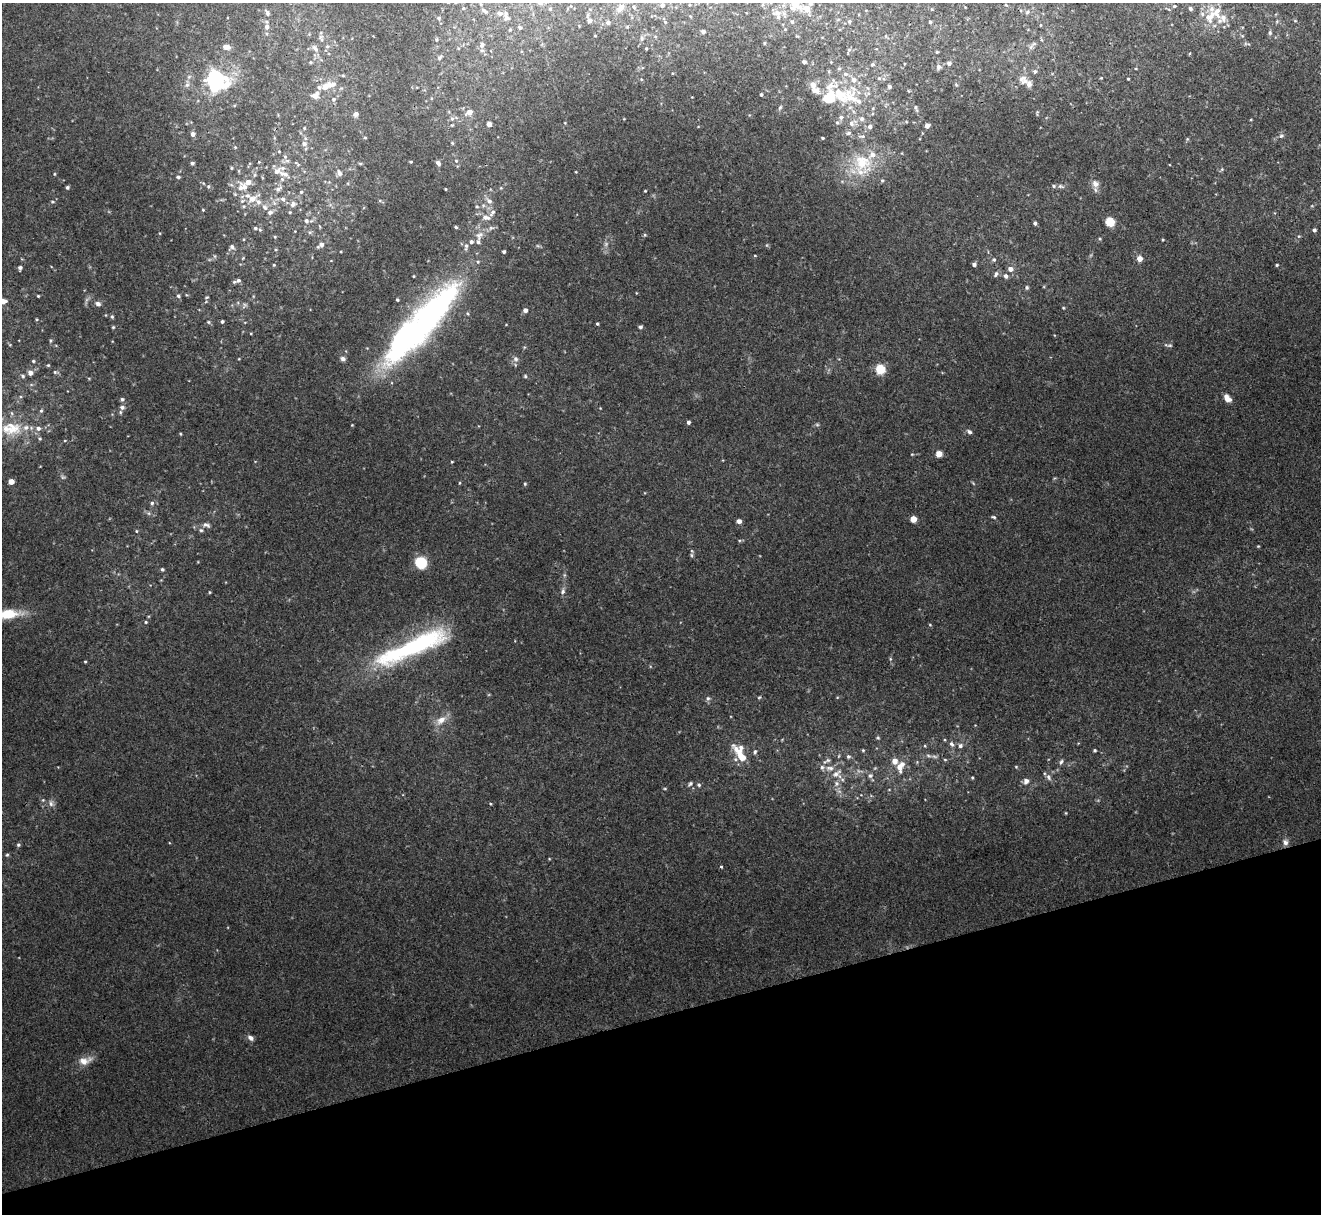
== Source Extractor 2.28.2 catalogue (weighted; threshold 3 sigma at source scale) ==
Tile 14 of 4 x 4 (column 2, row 4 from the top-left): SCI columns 1320-2638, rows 145-1356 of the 5276 x 5261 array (HDU 1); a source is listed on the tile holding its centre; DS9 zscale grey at full resolution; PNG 1323 x 1216 px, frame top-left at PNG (2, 3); no overlay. Shown black and unused: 16% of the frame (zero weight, under 3 of 4 exposures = <1% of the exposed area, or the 3 px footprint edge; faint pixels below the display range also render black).
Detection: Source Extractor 2.28.2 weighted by HDU 2 'WHT'; one run over the whole footprint, this tile lists its part. Background 0.0572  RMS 0.0054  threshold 0.0245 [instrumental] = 3 sigma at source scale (4.5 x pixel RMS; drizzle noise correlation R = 1.50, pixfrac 1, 0.05/0.05 arcsec/px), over >= 5 px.
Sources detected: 293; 1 too faint to see at this stretch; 2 inside a brighter object's white glare — not listed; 43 inside a brighter listed object's ellipse — not listed separately; the other 247 listed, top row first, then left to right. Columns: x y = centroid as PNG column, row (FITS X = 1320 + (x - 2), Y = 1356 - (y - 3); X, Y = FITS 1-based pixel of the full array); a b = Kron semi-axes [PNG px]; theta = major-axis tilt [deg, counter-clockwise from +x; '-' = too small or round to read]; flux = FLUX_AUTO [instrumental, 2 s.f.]
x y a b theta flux
795 4 21 15 -60 15
662 5 5 5 - 1.2
1174 6 4 4 - 0.66
463 8 5 5 - 0.73
620 8 12 7 46 2.8
550 9 5 4 - 0.84
1190 9 4 3 - 1.4
485 11 12 5 -33 1.9
267 13 8 6 -71 1.4
505 13 10 7 82 2.4
777 13 13 8 1 4.1
1210 16 22 13 54 9.5
439 18 6 5 - 1.3
590 20 6 5 - 1.5
849 21 6 5 - 1
665 22 4 3 - 0.45
792 22 5 4 - 0.85
930 22 4 4 - 0.76
608 23 5 4 - 1.5
267 27 7 6 - 2.1
520 27 5 4 - 1.2
627 27 5 3 - 0.52
785 29 4 4 - 0.5
510 30 5 4 - 0.64
703 31 4 3 - 1.6
1270 33 6 4 72 0.92
886 36 5 3 - 0.65
321 38 10 6 -76 1.8
642 38 6 5 - 0.99
436 39 6 3 82 0.72
764 43 4 3 - 0.5
1034 44 8 4 38 1.1
482 45 8 7 - 2.4
327 46 6 5 - 1.2
226 47 7 5 -2 3.8
315 48 10 6 -48 2.4
646 48 3 3 - 0.54
849 50 6 5 - 0.89
937 52 4 3 - 0.53
439 58 7 6 - 1.4
310 62 5 3 - 0.52
804 62 4 3 - 1.4
949 63 5 5 - 1.8
872 64 5 4 - 0.81
938 67 7 6 - 1.8
1035 71 5 5 - 1.1
845 74 7 5 -20 1.2
879 78 4 4 - 0.52
641 79 4 3 - 0.49
1023 79 13 11 -45 4
1128 79 3 2 - 0.5
854 80 6 6 - 2.4
215 81 23 21 -70 47
187 85 7 6 - 1.4
956 85 6 3 -20 0.63
327 86 18 7 18 7.8
889 87 4 3 - 1.1
816 90 13 10 -19 3.8
761 94 4 3 - 0.69
315 95 9 7 30 4.8
841 95 40 14 -46 17
333 99 6 6 - 1.4
780 107 8 4 54 0.81
916 108 8 4 -67 1.2
469 112 7 5 29 4.6
356 114 5 5 - 2.1
841 117 5 5 - 1.2
452 119 7 4 0 1.1
837 122 5 4 - 0.68
851 123 7 6 - 1.8
489 124 4 4 - 3.4
452 125 4 3 - 0.54
927 126 4 4 - 3.1
870 127 5 5 - 1.6
304 128 4 4 - 0.56
848 133 7 5 17 1.1
193 134 4 4 - 2.5
1281 136 7 6 - 1.3
365 137 5 3 - 0.57
822 138 3 2 - 0.63
452 143 5 4 - 0.59
304 144 7 6 - 2.2
279 152 4 3 - 0.44
285 157 5 5 - 1.1
456 161 5 4 - 0.63
411 162 3 2 - 0.55
862 162 31 23 -57 24
192 163 4 3 - 1.1
360 163 6 4 -1 0.64
438 163 6 4 -54 1.9
297 164 10 4 -41 1.2
231 168 5 3 - 0.53
1222 169 6 4 47 0.75
277 171 12 9 37 3.7
339 173 9 6 -73 2.1
54 174 5 3 - 0.5
178 177 5 4 - 1
1095 184 10 8 -45 3
208 186 6 5 - 0.79
1061 186 9 5 -10 1.4
67 187 4 4 - 1.1
243 187 16 14 2 7.7
278 189 8 6 33 2.1
445 189 3 2 - 0.41
645 191 3 3 - 0.48
301 192 5 5 - 0.93
252 199 11 8 23 5.2
283 199 7 6 - 1.7
52 201 5 3 - 0.52
380 201 5 3 - 0.57
489 201 8 6 -39 2.5
293 204 9 6 64 2.5
265 207 8 7 - 2.2
477 207 5 3 - 0.56
203 210 4 3 - 0.52
492 213 11 5 52 1.7
486 217 11 6 -16 3.2
306 221 6 6 - 1.8
1110 222 8 7 - 8.4
1035 223 4 4 - 1.1
456 227 4 4 - 0.79
255 228 6 5 - 1.4
1314 230 4 4 - 1.2
310 232 6 5 - 1
479 235 14 10 52 4.6
1299 236 5 3 - 0.6
275 237 5 4 - 0.68
1100 239 4 3 - 0.58
321 245 8 5 35 2.7
466 246 10 5 81 1.7
232 247 7 7 - 2
504 252 3 3 - 1.1
215 256 6 4 -89 0.78
755 256 4 3 - 0.41
1139 259 5 5 - 5
994 260 5 5 - 0.95
974 264 4 4 - 1.5
274 265 5 4 - 0.63
1277 265 3 3 - 0.62
20 268 5 4 - 1.5
1010 269 6 6 - 2.9
996 274 8 5 61 1.3
414 276 3 2 - 0.53
1006 276 6 5 - 1.7
238 280 6 5 - 1.3
1027 287 5 5 - 1
38 296 4 3 - 0.51
178 296 5 5 - 0.94
207 297 5 3 - 0.59
397 300 4 3 - 0.71
3 301 6 4 7 4.6
98 304 8 6 -16 1.8
244 305 9 5 60 1.4
1063 308 4 3 - 0.46
525 310 4 4 - 2.4
112 317 5 4 - 0.83
36 319 4 4 - 0.54
222 321 4 4 - 0.97
208 322 5 4 - 0.8
597 324 3 3 - 0.73
113 327 5 4 - 0.61
640 327 5 4 - 0.96
50 341 6 3 -83 0.73
401 343 58 30 50 100
1170 345 8 4 0 0.89
239 359 3 2 - 0.39
343 359 6 6 - 1.6
516 359 8 7 - 2
33 361 4 4 - 0.73
48 365 4 4 - 0.61
880 369 6 6 - 18
55 372 6 5 - 0.92
30 373 5 5 - 3
23 376 6 5 - 0.99
525 376 5 4 - 0.82
1227 398 10 7 -47 3.6
122 399 5 5 - 1.1
122 407 6 5 - 1.6
41 411 5 4 - 0.84
12 413 6 4 -88 0.92
688 422 4 4 - 1.4
352 425 3 3 - 0.39
817 425 6 4 -1 0.8
6 429 43 14 -15 20
969 432 7 5 -33 1.3
180 434 4 3 - 0.51
912 454 4 3 - 0.46
939 454 5 5 - 5.1
452 462 3 3 - 0.48
63 477 6 5 - 0.94
11 481 5 4 - 5.9
459 483 4 3 - 0.41
973 483 6 3 -71 0.6
525 484 4 3 - 0.72
152 503 6 5 - 1.1
993 517 7 4 -17 0.86
913 519 4 4 - 8.9
739 521 5 4 - 2.5
206 525 10 6 -24 1.8
201 530 6 5 - 0.89
136 531 4 4 - 0.54
1258 546 4 3 - 0.43
691 555 7 4 -89 0.93
421 563 7 6 - 41
162 569 4 4 - 0.9
563 591 8 6 71 1.7
209 592 5 3 - 0.51
8 614 29 11 4 16
146 622 4 4 - 0.65
930 625 4 3 - 0.45
415 646 73 16 26 93
85 662 4 3 - 0.56
759 697 6 3 19 0.61
708 698 7 5 90 1.2
441 720 15 9 36 5.7
878 738 5 4 - 0.68
952 744 8 5 -58 1.6
960 746 7 6 - 1.7
863 750 4 4 - 0.56
1095 750 3 3 - 0.81
755 752 6 5 - 1
928 755 8 3 -19 1.3
741 756 25 7 -56 12
848 756 6 5 - 1
945 760 5 3 - 0.63
827 761 12 5 25 1.6
1061 762 8 4 64 1.1
899 767 10 6 -83 4.6
1016 767 4 4 - 0.54
830 768 12 6 -4 2.8
836 774 13 8 38 3.6
870 776 6 6 - 1.2
972 777 4 4 - 0.58
1048 777 9 5 -69 1.6
1026 781 6 6 - 2.6
837 783 7 6 - 1.7
690 784 7 5 56 1.1
699 785 5 4 - 0.92
43 800 4 4 - 0.65
51 804 9 6 -88 2
1066 813 4 3 - 0.44
1285 842 8 7 - 2.2
18 845 5 5 - 0.91
7 855 5 4 - 0.78
721 867 4 3 - 0.69
250 1038 8 5 -39 2.1
85 1061 18 9 14 5.4
Isophote crosses this tile's border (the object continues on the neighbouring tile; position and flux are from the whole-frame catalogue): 4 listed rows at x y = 795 4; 3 301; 6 429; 8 614
Unlisted compact peaks at least as high as the median listed source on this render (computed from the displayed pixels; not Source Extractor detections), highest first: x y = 645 235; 1163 240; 665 788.